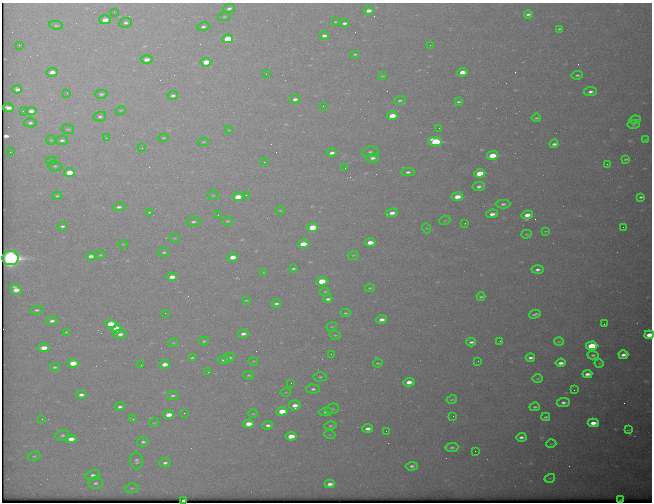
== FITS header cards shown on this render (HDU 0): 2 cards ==
NAXIS1  =                  650 / Width of table row in bytes
NAXIS2  =                  500 / Number of rows in table

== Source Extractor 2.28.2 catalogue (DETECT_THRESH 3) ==
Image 650 x 500 px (HDU 0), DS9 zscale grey, 1 PNG px = 1 image px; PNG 654 x 504 px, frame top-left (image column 1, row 500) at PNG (2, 3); each listed source drawn as its Kron ellipse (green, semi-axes under 4 px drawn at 4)
Background 619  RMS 3.2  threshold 9.62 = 3 sigma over >= 5 px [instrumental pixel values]
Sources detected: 210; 1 with non-positive FLUX_AUTO (blend fragments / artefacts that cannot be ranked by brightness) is neither listed nor drawn; the other 209 listed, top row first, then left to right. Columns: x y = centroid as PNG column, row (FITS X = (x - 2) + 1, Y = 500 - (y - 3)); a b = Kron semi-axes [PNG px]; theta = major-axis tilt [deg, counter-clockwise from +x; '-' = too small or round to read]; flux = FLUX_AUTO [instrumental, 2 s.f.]
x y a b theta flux
229 8 6 4 16 670
368 11 5 3 - 1500
114 12 2 2 - 90
528 14 4 3 - 540
224 17 6 4 17 300
105 20 6 4 -1 2200
335 22 3 2 - 170
126 23 6 4 10 570
345 23 4 3 - 570
56 25 7 4 -11 370
203 27 6 4 12 530
560 29 4 3 - 360
324 36 4 3 - 650
228 39 5 4 - 7600
19 45 2 2 - 140
430 45 2 2 - 270
355 54 4 2 - 250
147 59 6 4 3 1600
206 62 5 4 - 4200
52 72 6 4 4 1400
462 72 5 3 - 2200
266 74 2 2 - 210
577 75 6 4 7 390
382 76 4 2 - 180
17 89 5 3 - 840
590 92 6 4 8 820
67 93 2 2 - 120
101 94 7 4 6 450
173 96 5 4 - 640
295 99 5 3 - 810
400 100 6 4 19 360
458 102 4 2 - 310
323 106 2 2 - 210
8 108 5 3 - 1200
121 110 5 3 - 210
23 111 2 2 - 140
31 111 5 4 - 1300
392 116 5 4 - 4100
100 117 6 5 - 510
536 118 4 3 - 310
635 120 5 3 - 490
30 123 6 4 -1 490
633 125 6 3 1 240
439 128 2 2 - 86
68 129 6 4 -18 310
229 130 4 2 - 160
106 138 2 2 - 120
164 138 5 4 - 260
645 139 3 2 - 160
51 140 5 4 - 250
62 140 6 4 9 550
203 142 5 4 - 260
435 142 7 4 -9 19000
554 144 4 3 - 620
142 148 2 2 - 930
10 152 2 2 - 100
370 152 8 5 8 510
332 153 5 3 - 890
492 156 5 4 - 5000
372 158 6 4 3 870
626 159 4 2 - 270
52 161 5 4 - 290
264 162 3 3 - 130
607 164 3 2 - 370
55 166 6 5 - 440
345 168 2 2 - 110
408 172 6 4 3 610
69 173 5 4 - 4500
480 173 5 4 - 6300
479 186 6 4 10 630
213 195 5 4 - 280
246 195 3 3 - 210
57 196 5 3 - 270
238 197 5 4 - 3600
457 197 6 4 9 2900
641 197 4 3 - 370
503 204 7 4 2 570
119 207 6 4 6 620
280 210 4 3 - 170
149 212 3 3 - 190
392 213 6 4 10 1500
492 214 6 4 8 1200
218 215 2 2 - 170
527 215 6 4 7 1900
445 220 5 3 - 210
227 221 5 4 - 310
193 222 7 4 5 510
465 223 2 2 - 120
62 226 5 3 - 460
312 227 5 4 - 7800
623 227 2 2 - 310
426 228 5 3 - 190
546 231 4 2 - 170
526 234 5 4 - 230
174 238 5 3 - 220
370 242 5 4 - 2500
123 244 5 3 - 170
303 244 5 4 - 3800
164 252 5 4 - 300
100 255 4 3 - 230
353 255 5 3 - 220
91 256 4 3 - 900
233 257 5 3 - 2300
10 258 8 7 - 89000
293 269 4 3 - 300
537 269 6 4 4 680
264 272 3 2 - 150
172 277 5 3 - 1700
322 281 5 4 - 5900
370 288 5 3 - 220
16 290 6 4 -29 2300
325 291 5 3 - 250
481 297 4 2 - 300
328 299 4 3 - 610
246 300 3 2 - 200
276 303 5 3 - 510
37 310 7 4 8 440
165 313 2 2 - 120
345 313 5 3 - 280
535 314 6 2 15 440
382 319 5 3 - 1200
52 321 6 4 6 720
111 324 5 4 - 5300
604 324 2 2 - 430
332 327 5 3 - 190
117 329 5 4 - 8400
66 332 4 3 - 180
120 334 6 4 5 960
243 334 5 3 - 860
335 335 6 3 -7 270
649 335 5 4 - 3000
204 341 5 4 - 290
500 341 2 2 - 120
471 342 5 3 - 540
559 342 5 3 - 220
173 343 5 3 - 190
592 346 6 4 5 11000
44 348 5 3 - 2500
331 354 2 2 - 310
593 355 6 4 -4 450
623 355 5 3 - 900
229 357 5 3 - 540
192 358 4 2 - 280
530 358 4 3 - 670
224 360 6 4 6 650
253 361 5 3 - 190
478 361 2 2 - 330
73 363 5 4 - 3800
378 363 5 3 - 260
561 363 5 3 - 950
599 363 4 3 - 170
165 364 5 3 - 1900
141 365 2 2 - 130
55 367 4 3 - 340
208 372 2 2 - 150
587 374 5 3 - 1100
249 375 5 4 - 280
320 377 6 4 1 330
538 379 5 3 - 200
409 382 6 4 5 1700
291 383 3 3 - 200
313 389 7 4 -1 530
574 390 2 2 - 97
286 392 5 3 - 200
81 395 5 4 - 840
173 396 6 4 11 450
452 399 5 3 - 250
563 403 6 4 5 740
295 405 6 5 - 1600
120 407 5 3 - 560
535 407 5 3 - 430
332 409 7 5 14 420
282 411 5 4 - 3900
326 412 7 4 5 550
184 413 3 2 - 190
253 414 4 3 - 190
169 415 5 4 - 2200
453 416 2 2 - 130
546 417 4 3 - 370
42 419 3 2 - 310
133 419 3 2 - 250
154 423 5 3 - 180
593 423 5 4 - 1800
248 424 5 4 - 2900
268 425 5 4 - 700
330 426 6 4 14 330
368 428 5 4 - 990
628 430 2 2 - 150
386 431 2 2 - 540
62 435 7 5 13 470
330 435 5 3 - 190
291 436 5 4 - 3400
521 437 5 3 - 660
71 439 5 4 - 1800
143 442 6 4 12 460
551 444 5 3 - 190
452 447 6 4 7 470
475 451 2 2 - 430
34 456 6 4 14 320
136 461 8 6 -87 660
165 463 6 4 4 570
412 466 6 4 4 540
93 475 7 5 10 720
550 478 5 3 - 200
95 483 7 6 - 620
330 484 5 4 - 1100
132 488 7 5 10 390
621 499 3 2 - 180
184 500 4 2 - 660
At the frame edge (FLAGS 8, measured only in part): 1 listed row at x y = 649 335
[1 non-positive-flux detection neither listed nor drawn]